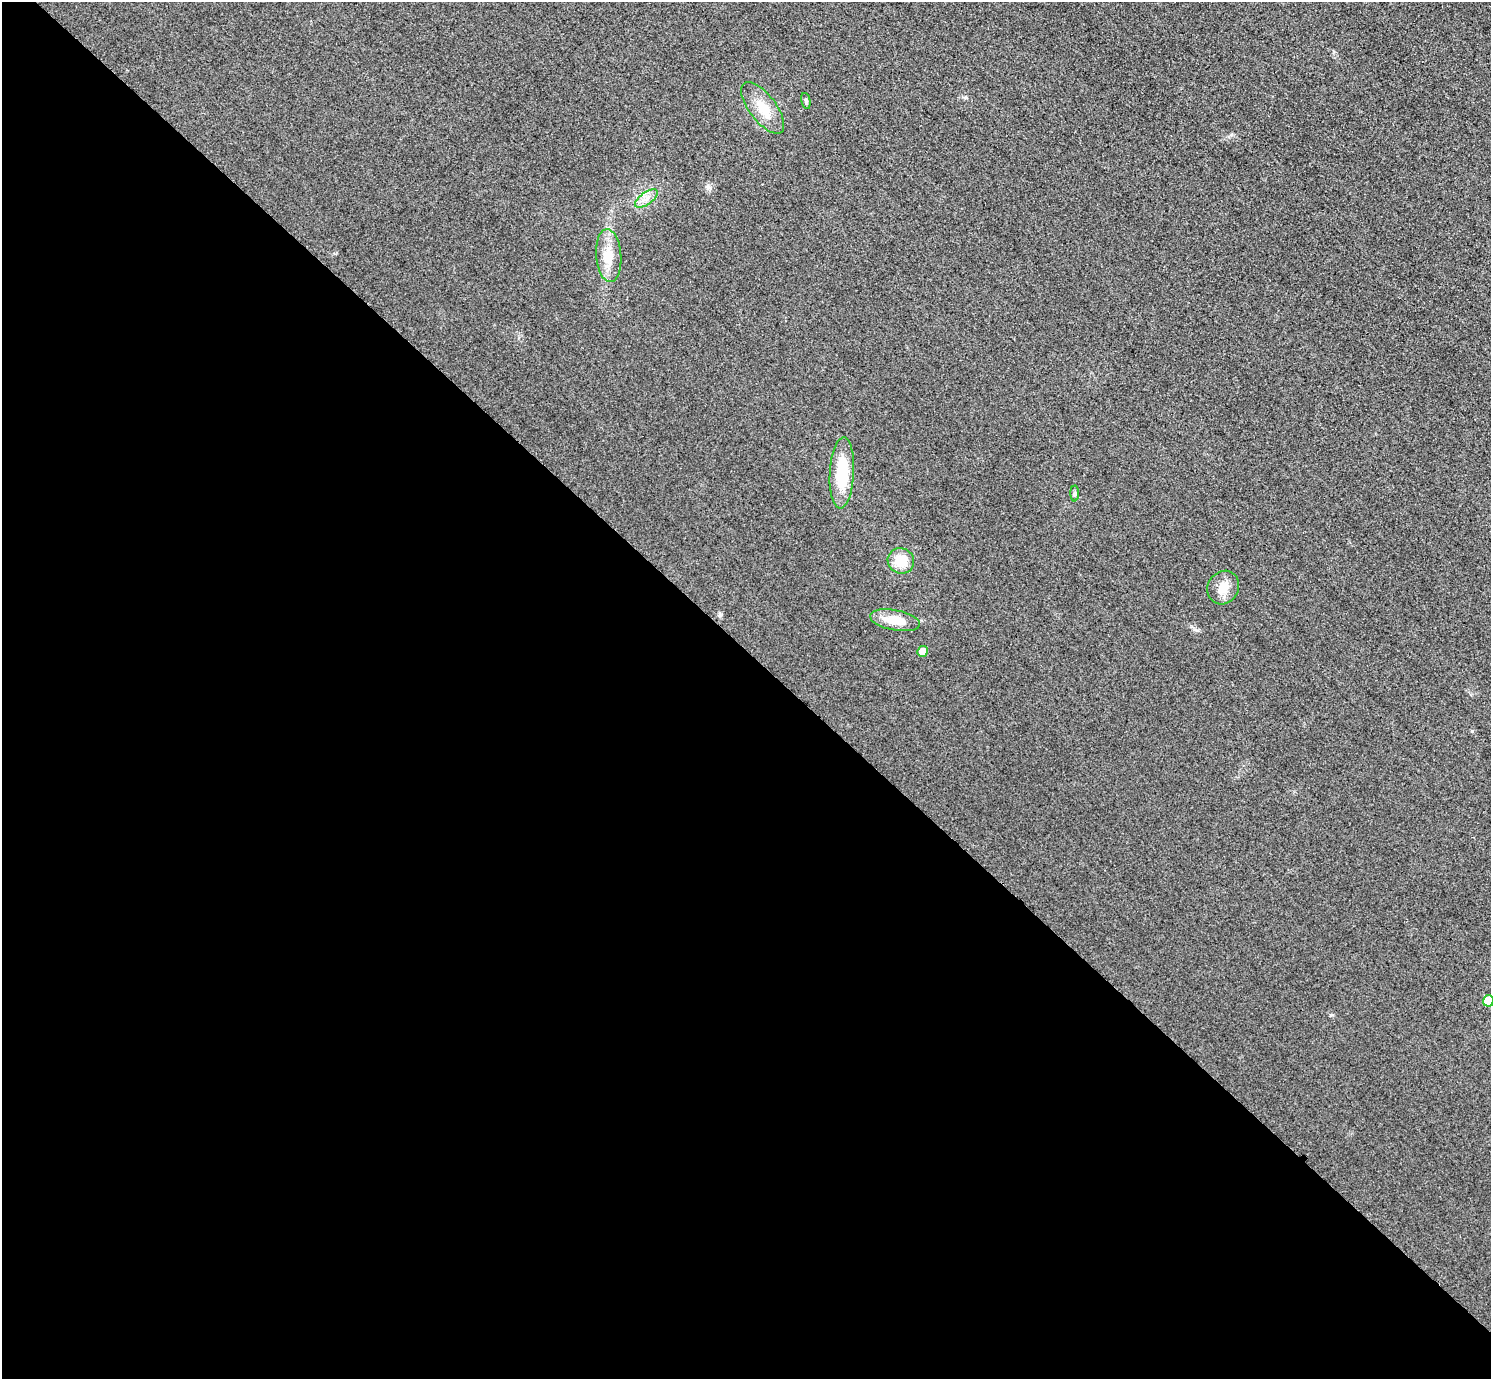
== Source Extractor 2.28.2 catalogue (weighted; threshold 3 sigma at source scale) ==
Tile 14 of 4 x 4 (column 2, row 4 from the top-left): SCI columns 1521-3009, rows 184-1560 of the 6017 x 6017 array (HDU 1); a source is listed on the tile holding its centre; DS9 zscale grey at full resolution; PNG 1493 x 1381 px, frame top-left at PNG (2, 2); each listed source drawn as its Kron ellipse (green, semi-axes under 4 px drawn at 4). Shown black and unused: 53% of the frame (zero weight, under 3 of 4 exposures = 3% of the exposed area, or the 3 px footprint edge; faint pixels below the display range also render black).
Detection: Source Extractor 2.28.2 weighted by HDU 2 'WHT'; one run over the whole footprint, this tile lists its part. Background 0.0847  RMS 0.019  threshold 0.0851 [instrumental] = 3 sigma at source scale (4.5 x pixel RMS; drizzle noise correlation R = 1.50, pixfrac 1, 0.05/0.05 arcsec/px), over >= 5 px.
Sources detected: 11; all 11 listed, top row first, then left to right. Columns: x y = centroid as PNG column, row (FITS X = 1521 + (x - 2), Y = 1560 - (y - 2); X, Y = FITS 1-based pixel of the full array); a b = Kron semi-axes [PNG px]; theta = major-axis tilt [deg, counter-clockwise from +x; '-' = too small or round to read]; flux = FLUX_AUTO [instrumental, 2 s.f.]
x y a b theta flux
806 101 8 4 -77 3.6
763 108 31 13 -53 41
646 199 13 6 36 12
609 256 26 12 -86 39
842 473 35 12 87 88
1075 493 8 4 89 3.4
901 561 13 12 - 38
1223 588 17 15 56 27
895 620 25 10 -10 41
922 651 5 5 - 25
1488 1001 5 5 - 57
Isophote crosses this tile's border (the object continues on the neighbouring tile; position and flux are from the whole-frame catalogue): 1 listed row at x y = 1488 1001
Unlisted compact peaks at least as high as the median listed source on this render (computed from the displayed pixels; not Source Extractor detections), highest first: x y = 1331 1015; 1472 731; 708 187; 965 97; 1197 630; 1231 135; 720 615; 1334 52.